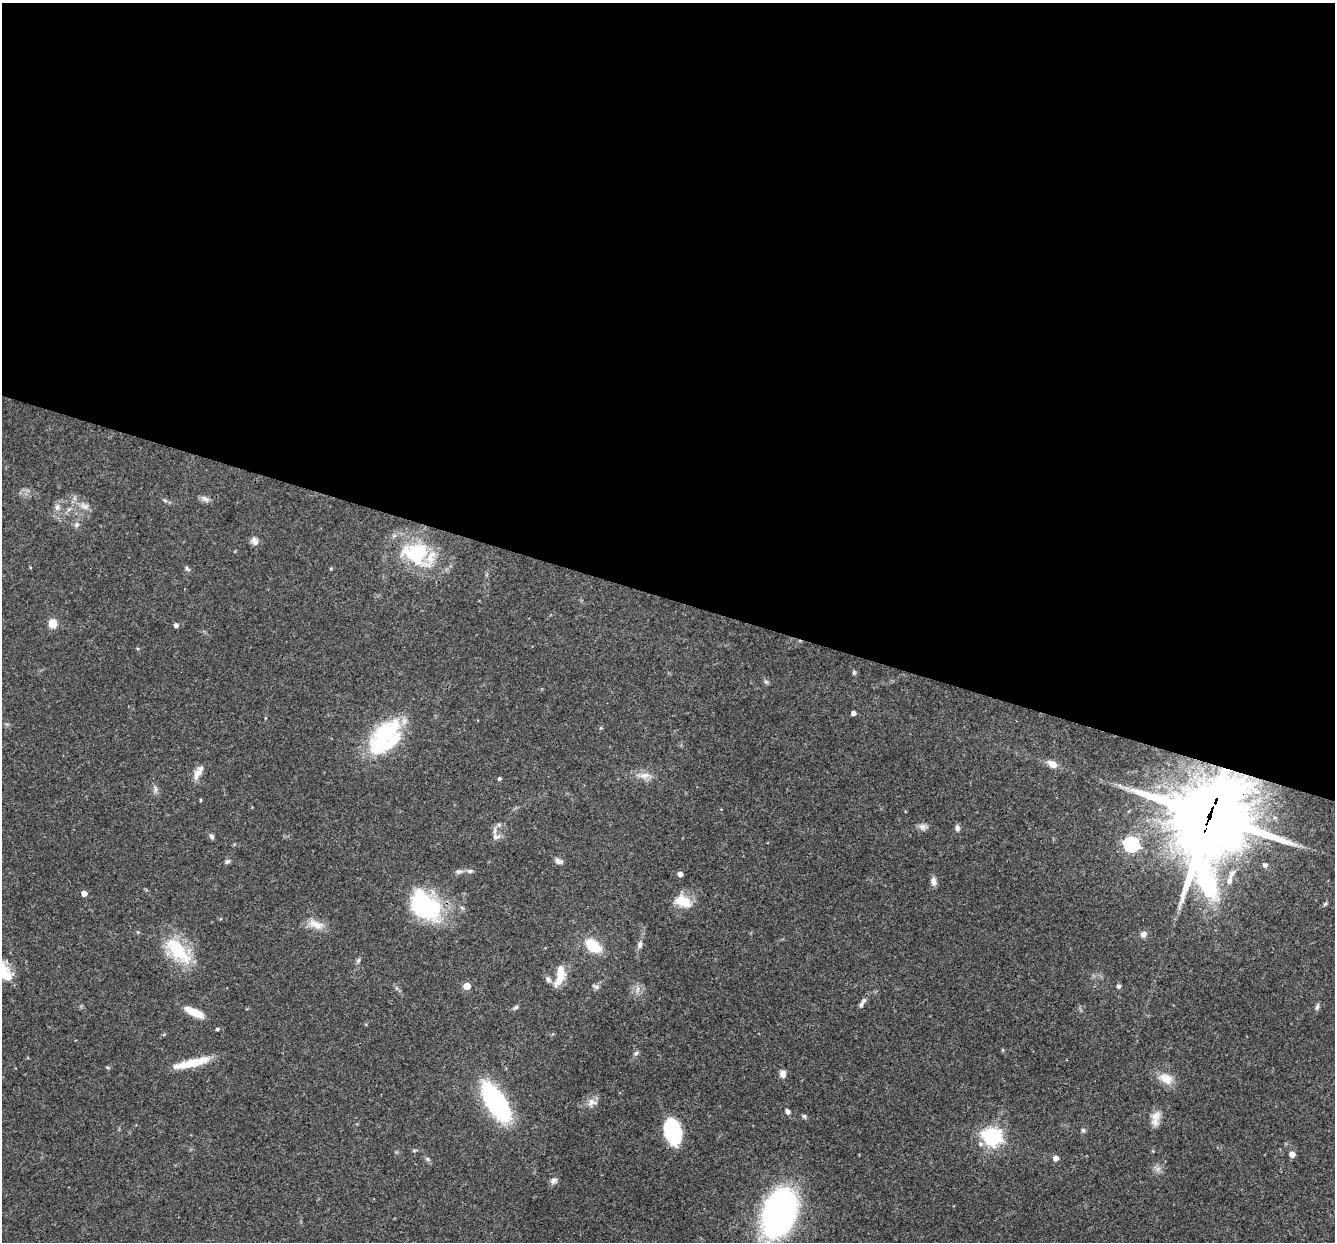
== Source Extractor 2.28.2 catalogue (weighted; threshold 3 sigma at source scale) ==
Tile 3 of 4 x 4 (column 3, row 1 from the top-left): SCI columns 2666-3998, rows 3980-5219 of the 5330 x 5347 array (HDU 1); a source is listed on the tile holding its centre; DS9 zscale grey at full resolution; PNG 1337 x 1244 px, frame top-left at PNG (2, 3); no overlay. Shown black and unused: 48% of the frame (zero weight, under 3 of 4 exposures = <1% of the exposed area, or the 3 px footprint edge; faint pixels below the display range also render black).
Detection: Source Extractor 2.28.2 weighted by HDU 2 'WHT'; one run over the whole footprint, this tile lists its part. Background 0.0579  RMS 0.0032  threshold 0.0146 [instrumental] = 3 sigma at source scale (4.5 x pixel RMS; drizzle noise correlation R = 1.50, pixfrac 1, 0.05/0.05 arcsec/px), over >= 5 px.
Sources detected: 74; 1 inside a brighter object's white glare — not listed; the other 73 listed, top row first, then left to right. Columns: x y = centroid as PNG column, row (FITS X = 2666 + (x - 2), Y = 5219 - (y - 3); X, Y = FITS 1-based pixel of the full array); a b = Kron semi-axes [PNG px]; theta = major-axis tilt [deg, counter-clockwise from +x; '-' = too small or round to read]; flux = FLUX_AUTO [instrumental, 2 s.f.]
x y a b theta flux
205 499 13 6 -25 1.2
84 506 14 8 -23 2.1
57 507 9 6 74 1.4
77 525 7 7 - 0.95
255 541 11 7 -70 1.7
416 553 33 28 -13 24
187 568 7 5 -62 0.66
331 568 5 3 - 0.29
52 623 9 8 - 4
176 625 5 4 - 1.1
854 672 6 5 - 0.51
766 682 6 4 -18 0.53
853 713 4 4 - 1.3
384 735 46 20 55 32
1052 764 12 8 -31 2.6
197 774 20 8 64 2.6
645 775 16 8 7 2.5
499 779 4 4 - 0.53
155 789 10 4 -90 0.89
200 800 4 3 - 0.32
1210 817 33 26 82 3000
499 825 6 4 -45 0.58
922 826 11 7 -3 1.4
957 828 7 5 -85 1.2
211 836 7 5 -46 0.78
496 837 10 8 6 1.6
1131 844 7 6 - 64
227 861 7 5 29 0.79
559 861 11 6 -22 1.3
1265 865 5 5 - 1
470 871 8 5 -8 0.82
459 872 10 5 9 0.96
680 874 4 4 - 1.9
1229 880 13 7 76 2.4
934 881 11 6 -88 1.5
84 893 5 4 - 2.1
683 901 22 13 -23 6
1325 904 6 4 44 0.46
424 906 38 27 -42 33
316 924 22 9 -20 3.7
1143 934 9 7 56 1.4
640 945 10 5 84 1.1
593 946 14 9 -37 11
178 950 42 18 -48 16
359 960 6 4 70 0.55
4 971 26 12 -58 8
560 975 24 9 78 6.1
548 979 9 7 -54 1.1
467 986 5 5 - 5
1119 986 4 4 - 0.87
596 987 8 6 -21 0.77
861 1005 10 5 62 1
516 1007 8 5 30 0.64
1317 1007 9 5 76 0.73
194 1012 22 8 -24 5.6
217 1029 5 4 - 0.56
636 1053 7 4 44 0.62
191 1063 44 8 13 8
783 1074 8 7 - 1.6
1166 1079 16 11 -28 4.6
495 1102 42 17 -58 43
592 1102 14 10 1 2.2
787 1112 8 5 -74 0.8
804 1116 6 5 - 0.52
1155 1116 15 12 41 3.2
1083 1130 5 5 - 0.68
672 1131 22 14 -76 26
992 1137 7 7 - 130
1292 1154 5 4 - 2.7
1056 1158 6 6 - 1.3
428 1159 7 4 -71 0.55
553 1181 9 7 43 1.3
779 1213 39 25 72 110
Overlapping masked pixels (flux is a lower limit): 2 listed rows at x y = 1210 817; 424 906
Isophote crosses this tile's border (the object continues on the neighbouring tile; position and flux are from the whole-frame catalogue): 2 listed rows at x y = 4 971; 779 1213